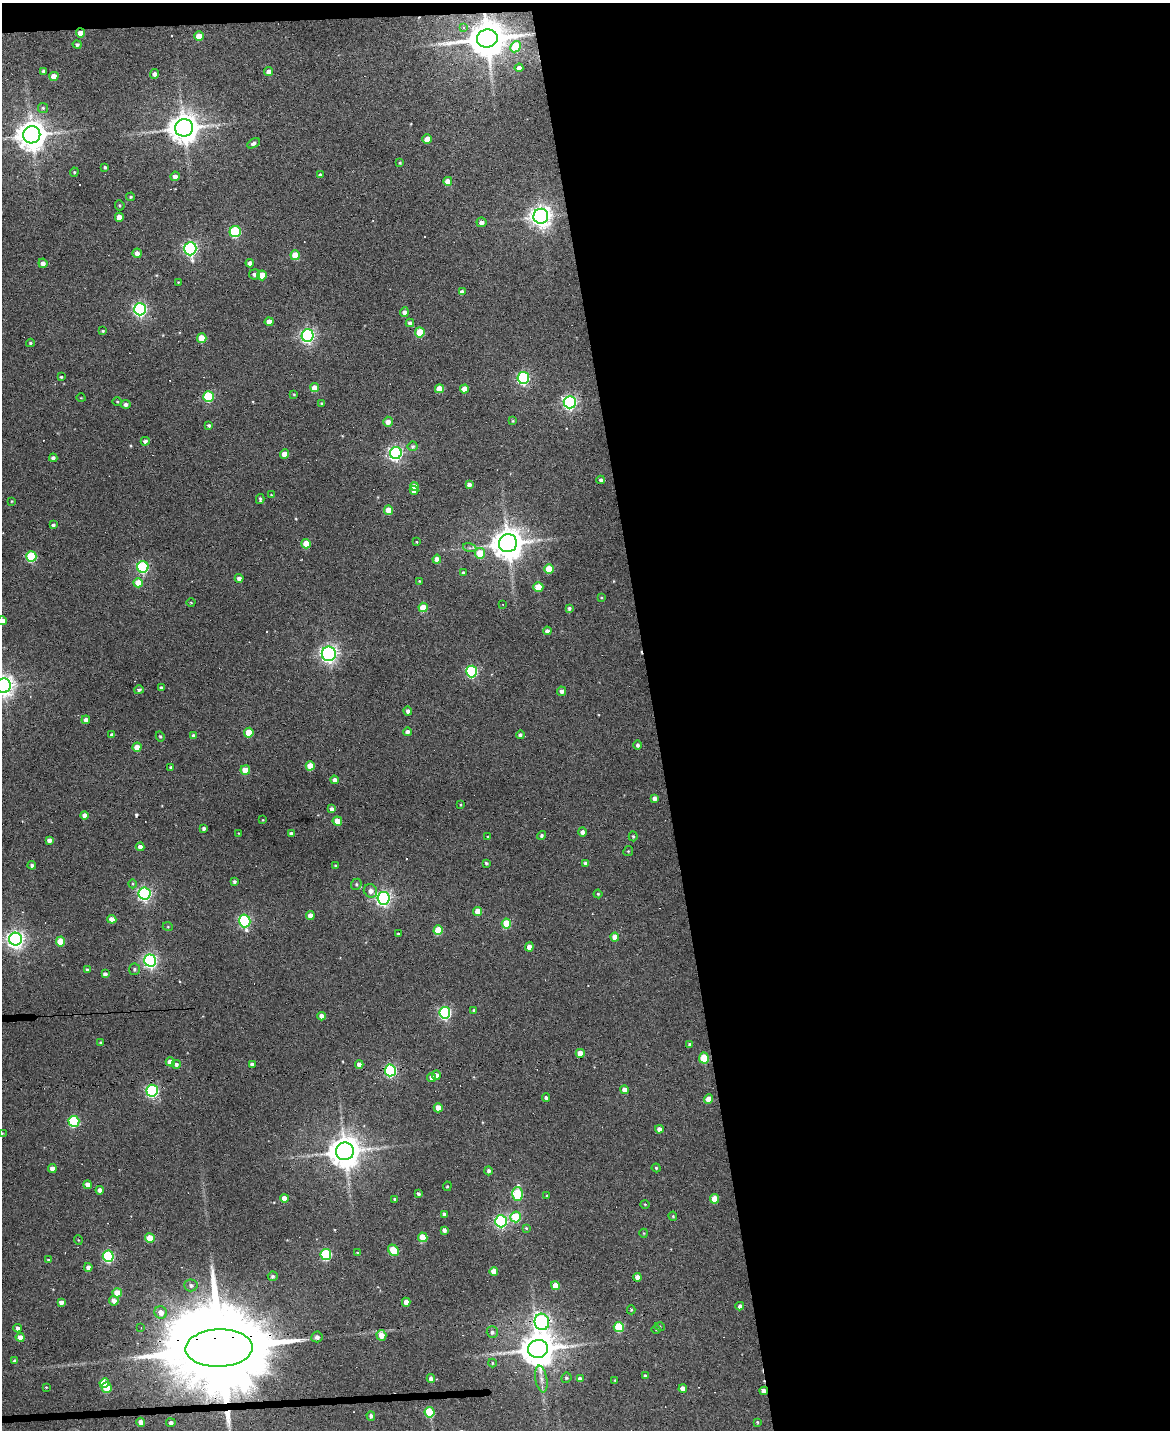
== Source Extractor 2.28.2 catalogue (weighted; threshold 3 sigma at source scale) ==
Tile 4 of 4 x 3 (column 4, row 1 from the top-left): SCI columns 3506-4673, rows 2987-4414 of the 4673 x 4652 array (HDU 1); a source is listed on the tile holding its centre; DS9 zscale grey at full resolution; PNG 1172 x 1432 px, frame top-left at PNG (2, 3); each listed source drawn as its Kron ellipse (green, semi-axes under 4 px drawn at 4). Shown black and unused: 45% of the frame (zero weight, under 3 of 6 exposures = <1% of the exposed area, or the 3 px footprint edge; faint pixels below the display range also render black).
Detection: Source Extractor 2.28.2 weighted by HDU 2 'WHT'; one run over the whole footprint, this tile lists its part. Background 0.137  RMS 0.0091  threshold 0.0372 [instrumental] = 3 sigma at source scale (4.09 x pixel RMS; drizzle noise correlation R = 1.36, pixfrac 0.8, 0.05/0.05 arcsec/px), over >= 5 px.
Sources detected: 267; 13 cosmic-ray / hot-pixel residue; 1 long thin detection or spike segment (spike, bleed or trail) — neither listed nor drawn; the other 253 listed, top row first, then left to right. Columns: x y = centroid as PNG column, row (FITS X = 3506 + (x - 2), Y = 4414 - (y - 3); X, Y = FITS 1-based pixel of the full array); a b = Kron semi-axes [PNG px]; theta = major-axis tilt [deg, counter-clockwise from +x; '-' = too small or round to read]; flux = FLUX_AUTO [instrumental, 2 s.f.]
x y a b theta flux
463 27 4 3 - 1.2
80 33 4 4 - 6.7
199 36 5 4 - 12
487 38 10 9 - 2600
77 44 4 4 - 1.7
515 47 5 5 - 24
519 68 4 4 - 3.4
44 71 4 3 - 2.2
269 72 4 4 - 4.8
155 74 5 4 - 3.1
54 76 4 4 - 8.9
43 108 5 5 - 1.2
184 128 9 8 - 1500
32 135 9 8 - 1400
427 139 5 4 - 8.6
253 143 7 4 31 2.3
400 163 3 3 - 0.91
105 167 3 3 - 1.2
74 172 4 4 - 0.94
320 175 4 3 - 1.5
175 176 5 4 - 3.9
448 181 4 4 - 9.3
131 197 4 4 - 1.1
120 205 5 4 - 1
541 216 7 7 - 640
119 217 4 4 - 8.6
481 222 5 5 - 3.8
235 232 6 5 - 75
190 249 7 6 - 200
137 253 5 4 - 4.6
295 255 5 5 - 18
43 263 5 4 - 4
250 263 4 4 - 4
255 274 5 5 - 3
262 275 5 5 - 15
178 282 3 3 - 0.65
462 292 4 4 - 3.2
140 309 6 6 - 200
404 312 5 4 - 3.6
269 322 4 4 - 8.2
410 323 4 4 - 2.2
103 331 4 3 - 1.2
420 332 5 4 - 23
308 335 6 6 - 210
202 338 5 5 - 17
30 343 4 3 - 1.2
61 377 3 3 - 1
523 378 6 5 - 140
315 388 4 4 - 11
439 389 4 4 - 14
464 389 4 4 - 8.2
294 394 4 3 - 0.73
208 396 5 5 - 56
81 398 4 3 - 0.58
117 401 5 3 - 0.77
570 402 6 6 - 220
126 404 5 4 - 2.7
322 404 3 3 - 1.4
513 421 4 3 - 0.78
388 422 5 5 - 5.5
209 425 4 4 - 1.5
145 441 4 4 - 2.6
413 446 5 5 - 1.8
396 453 6 6 - 220
285 454 4 4 - 9.3
53 458 4 4 - 2.6
601 480 4 4 - 1.9
469 484 4 4 - 3.5
414 486 4 4 - 6.2
414 490 4 4 - 5.7
271 495 4 3 - 0.8
260 499 5 3 - 1.4
12 501 3 3 - 0.61
388 510 5 4 - 13
53 525 4 3 - 1.7
417 542 3 3 - 0.76
508 543 9 9 - 1600
306 544 5 4 - 17
470 548 7 4 -17 2
480 553 5 5 - 22
31 556 5 5 - 66
437 559 4 4 - 6.9
143 567 6 5 - 110
549 569 5 4 - 17
463 573 4 4 - 1.8
239 578 4 4 - 3.5
419 581 3 3 - 0.77
138 583 5 4 - 16
538 587 5 5 - 16
601 598 4 2 - 0.66
191 603 4 3 - 0.75
503 605 3 2 - 0.73
423 607 5 4 - 20
569 608 4 4 - 1.6
2 621 4 4 - 7.9
547 631 4 4 - 3.1
329 654 7 7 - 290
472 671 6 5 - 91
4 686 7 7 - 560
161 688 4 4 - 2.5
139 690 5 4 - 1.9
561 691 5 4 - 2.9
408 711 4 4 - 3.2
86 720 4 4 - 4.3
407 732 4 4 - 2.8
249 733 5 5 - 18
112 735 4 4 - 2.9
520 735 4 4 - 1.9
160 736 5 4 - 1.2
194 736 4 3 - 2.6
638 745 4 4 - 2.3
137 747 4 4 - 11
310 766 4 4 - 17
171 767 3 3 - 1.3
245 770 5 4 - 16
334 780 4 4 - 3.6
654 798 4 4 - 3.5
460 805 4 2 - 0.7
332 809 4 4 - 5.6
85 815 4 4 - 4.8
263 820 4 3 - 0.53
337 821 4 4 - 13
204 828 3 3 - 2.2
582 832 4 4 - 4.1
239 833 4 2 - 0.58
291 834 4 4 - 2.7
541 835 4 4 - 1.6
633 836 5 4 - 1.2
488 837 3 3 - 1.2
49 840 4 4 - 3.8
140 847 4 4 - 3.5
628 851 5 4 - 0.94
486 863 3 3 - 1.4
586 863 4 4 - 3.3
32 865 4 4 - 2
335 865 3 3 - 0.92
234 881 3 3 - 1.9
133 884 4 3 - 0.7
356 884 6 5 - 1.6
370 891 7 6 - 5.1
145 893 6 6 - 190
598 894 4 4 - 0.93
384 898 6 6 - 250
478 911 4 4 - 15
310 916 4 4 - 7.9
112 919 4 4 - 7.7
245 921 6 5 - 130
506 924 5 4 - 34
168 927 5 3 - 0.77
438 930 5 4 - 27
398 934 3 3 - 0.89
615 937 4 4 - 9.8
15 939 6 6 - 400
60 941 5 4 - 20
529 947 4 4 - 7.2
150 961 6 6 - 220
134 969 5 5 - 1.8
87 970 4 3 - 2
105 974 4 4 - 2.9
474 1010 4 4 - 1.2
445 1013 6 5 - 150
322 1016 4 4 - 5.9
100 1042 4 4 - 0.91
690 1045 4 3 - 2.7
580 1053 4 4 - 12
704 1058 5 5 - 26
170 1062 5 4 - 9.8
176 1064 5 4 - 2.2
252 1064 4 3 - 2.4
359 1064 4 4 - 5.7
390 1070 6 5 - 120
436 1075 4 4 - 4.4
432 1078 4 4 - 5
624 1090 4 4 - 5.6
152 1091 6 5 - 150
546 1097 4 4 - 1.9
709 1099 5 4 - 13
438 1108 4 4 - 8.5
74 1121 5 5 - 75
659 1129 4 4 - 4.6
2 1133 3 3 - 0.65
345 1151 9 9 - 1600
52 1168 4 4 - 5.5
656 1168 4 4 - 1
489 1171 4 4 - 2.2
87 1185 4 4 - 6.6
447 1186 5 4 - 0.95
100 1190 4 4 - 4.4
418 1194 3 3 - 1.8
517 1194 7 5 88 63
547 1196 3 3 - 1.1
284 1198 4 4 - 8.6
395 1199 3 3 - 1.5
714 1199 5 4 - 18
645 1204 5 3 - 0.67
444 1214 3 3 - 1.8
673 1216 5 4 - 0.99
516 1217 5 5 - 43
501 1221 6 6 - 150
526 1228 3 3 - 0.82
444 1230 4 4 - 2.5
644 1233 4 4 - 0.78
423 1237 5 4 - 27
150 1238 5 4 - 22
78 1240 5 3 - 0.65
393 1250 6 4 -45 35
357 1252 4 2 - 0.57
326 1254 5 5 - 78
108 1256 5 5 - 91
49 1260 4 3 - 1.3
88 1267 4 4 - 4
494 1271 4 4 - 9.6
273 1276 5 4 - 1.8
637 1277 4 4 - 4.7
191 1285 6 6 - 2.5
555 1286 4 4 - 13
117 1293 4 4 - 19
114 1301 5 4 - 5.5
61 1302 4 4 - 3.8
406 1302 4 4 - 7.1
740 1306 4 4 - 3.4
631 1310 4 4 - 1.1
161 1312 6 6 - 7.9
542 1322 8 7 - 230
619 1327 5 5 - 41
660 1327 5 3 - 0.76
17 1328 4 4 - 3.9
141 1328 3 2 - 0.82
656 1330 5 3 - 0.82
492 1332 6 5 - 2.4
381 1335 5 5 - 10
20 1337 4 4 - 7.6
317 1337 5 5 - 3.7
219 1348 34 19 2 26000
538 1349 10 9 - 2100
14 1361 4 3 - 2
492 1363 4 4 - 0.79
645 1376 4 3 - 1.5
566 1378 5 5 - 1.5
431 1379 4 4 - 4.1
541 1379 13 5 -80 4.5
580 1379 4 4 - 4.5
615 1380 3 3 - 0.68
104 1383 5 4 - 24
46 1387 4 3 - 0.64
107 1388 5 5 - 19
683 1389 4 4 - 6.2
764 1391 4 4 - 4.7
429 1412 5 5 - 40
371 1416 5 4 - 2.4
141 1422 4 4 - 6.6
757 1422 4 3 - 0.96
171 1423 4 4 - 2.9
Overlapping masked pixels (flux is a lower limit): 5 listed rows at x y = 80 33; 487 38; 542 1322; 219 1348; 764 1391
Isophote crosses this tile's border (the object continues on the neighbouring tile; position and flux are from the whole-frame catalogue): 3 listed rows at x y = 2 621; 4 686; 2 1133